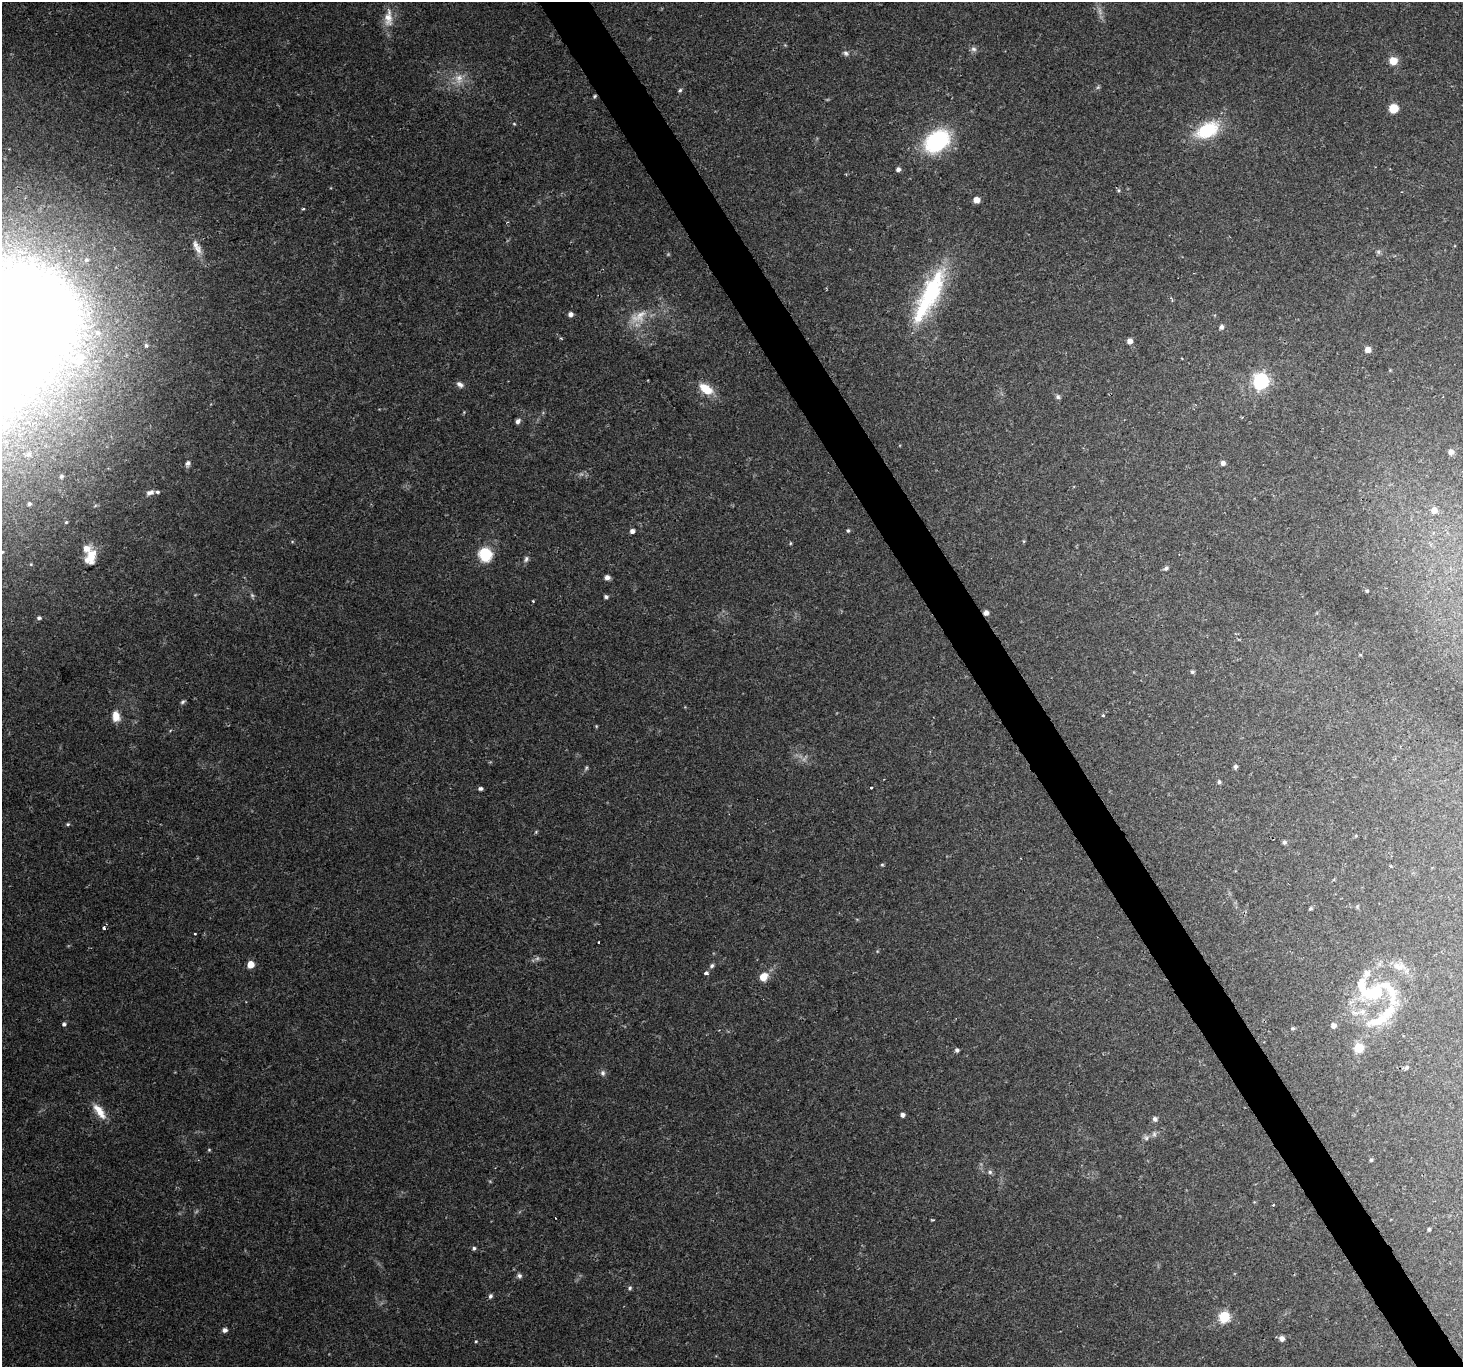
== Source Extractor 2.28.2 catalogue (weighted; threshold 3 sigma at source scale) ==
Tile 6 of 4 x 4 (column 2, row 2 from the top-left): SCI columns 1466-2926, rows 2921-4285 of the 6101 x 5900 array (HDU 1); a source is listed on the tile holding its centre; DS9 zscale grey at full resolution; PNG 1465 x 1369 px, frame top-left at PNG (2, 2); no overlay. Shown black and unused: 3% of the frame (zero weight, under 2 of 3 exposures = <1% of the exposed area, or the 3 px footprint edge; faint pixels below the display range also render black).
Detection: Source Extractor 2.28.2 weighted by HDU 2 'WHT'; one run over the whole footprint, this tile lists its part. Background 0.0506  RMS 0.0037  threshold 0.0166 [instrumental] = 3 sigma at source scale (4.5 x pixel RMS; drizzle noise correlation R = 1.50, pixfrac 1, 0.0396/0.0396 arcsec/px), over >= 5 px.
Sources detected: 121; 3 too faint to see at this stretch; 3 inside a brighter object's white glare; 3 cosmic-ray / hot-pixel residue — not listed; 5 inside a brighter listed object's ellipse — not listed separately; the other 107 listed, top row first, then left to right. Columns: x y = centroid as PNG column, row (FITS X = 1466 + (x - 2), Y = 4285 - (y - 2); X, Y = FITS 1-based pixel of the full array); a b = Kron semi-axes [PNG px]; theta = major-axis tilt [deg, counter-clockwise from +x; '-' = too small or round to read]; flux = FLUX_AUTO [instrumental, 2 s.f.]
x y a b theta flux
388 18 27 11 -90 5.8
974 49 8 6 -3 1.2
846 53 8 7 - 1.1
1393 61 6 6 - 6.3
459 79 16 8 79 3.5
1098 87 6 4 45 0.58
680 90 5 4 - 0.67
595 96 5 4 - 0.49
1394 108 6 6 - 9.4
1207 130 21 13 25 22
937 141 22 16 37 41
898 169 5 5 - 1.2
1118 190 5 5 - 0.51
976 200 5 5 - 3.3
303 209 4 3 - 0.47
197 247 20 8 -60 3.4
931 291 61 26 63 38
570 314 5 5 - 1.6
639 317 27 15 29 7.9
1221 327 6 5 - 1.1
97 333 8 7 - 1.3
1130 341 6 5 - 2.1
146 346 5 4 - 1.3
1368 349 5 5 - 3.1
79 360 16 7 61 2.8
1261 381 7 6 - 100
460 384 10 6 -37 1.4
706 389 17 10 -33 7.3
1058 397 7 6 - 0.83
518 421 7 5 52 1.2
6 425 9 8 - 2.5
1451 452 7 6 - 1.5
28 455 8 7 - 1.3
188 463 8 6 74 1.2
1223 463 5 5 - 1.4
61 476 6 5 - 0.88
150 492 10 6 18 1.5
29 504 5 4 - 0.68
1434 510 7 7 - 2.6
66 522 5 4 - 0.41
632 531 4 4 - 1.7
848 531 4 4 - 0.51
790 543 5 3 - 0.37
2 552 4 4 - 0.43
485 554 11 10 - 17
91 556 19 13 -89 6.1
526 559 8 6 72 1
31 564 4 4 - 0.3
1166 568 6 5 - 0.79
607 577 5 5 - 1.8
1367 591 4 3 - 0.45
252 595 7 5 -44 0.69
606 597 5 4 - 0.77
533 601 3 3 - 0.45
986 613 5 5 - 1.9
39 618 5 4 - 0.75
1192 672 5 5 - 0.69
183 702 7 4 40 0.67
1103 715 4 3 - 0.55
116 716 12 8 -82 4.2
596 726 5 3 - 0.32
1235 766 5 4 - 1
586 768 7 4 46 0.59
1219 782 5 4 - 0.76
871 787 3 3 - 1.7
480 788 5 4 - 0.79
68 824 5 4 - 0.5
1284 842 5 5 - 0.81
882 865 4 4 - 0.43
1310 908 4 4 - 0.56
104 928 4 3 - 1
195 934 3 2 - 0.42
598 942 2 2 - 0.43
251 964 5 5 - 6
712 966 6 5 - 0.81
1399 966 21 10 -9 4.7
706 973 4 3 - 2
1367 973 13 9 66 2.6
763 977 11 9 48 4.1
1377 992 15 11 74 14
1362 1012 9 8 - 2.3
1387 1013 53 16 57 18
64 1024 5 5 - 0.74
1333 1026 5 5 - 1.8
1293 1028 5 4 - 0.52
1359 1048 5 5 - 19
957 1050 4 4 - 0.96
1407 1067 6 5 - 0.72
603 1073 8 7 - 1.1
99 1111 24 9 -54 5.4
902 1115 4 4 - 1.4
1155 1119 6 6 - 1
1154 1134 8 6 -89 0.93
1146 1138 7 5 -46 0.88
209 1150 4 4 - 0.4
1371 1160 5 4 - 0.6
990 1172 6 6 - 0.77
933 1220 4 2 - 0.39
1429 1229 3 3 - 0.55
474 1248 5 4 - 0.73
519 1276 7 6 - 0.96
630 1288 5 5 - 0.63
490 1296 6 5 - 0.82
1224 1317 6 6 - 34
225 1330 5 5 - 1.4
1282 1339 6 5 - 1.8
476 1341 4 4 - 0.36
Overlapping masked pixels (flux is a lower limit): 2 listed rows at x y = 595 96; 986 613
Isophote crosses this tile's border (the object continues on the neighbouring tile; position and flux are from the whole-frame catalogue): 2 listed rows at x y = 6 425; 2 552